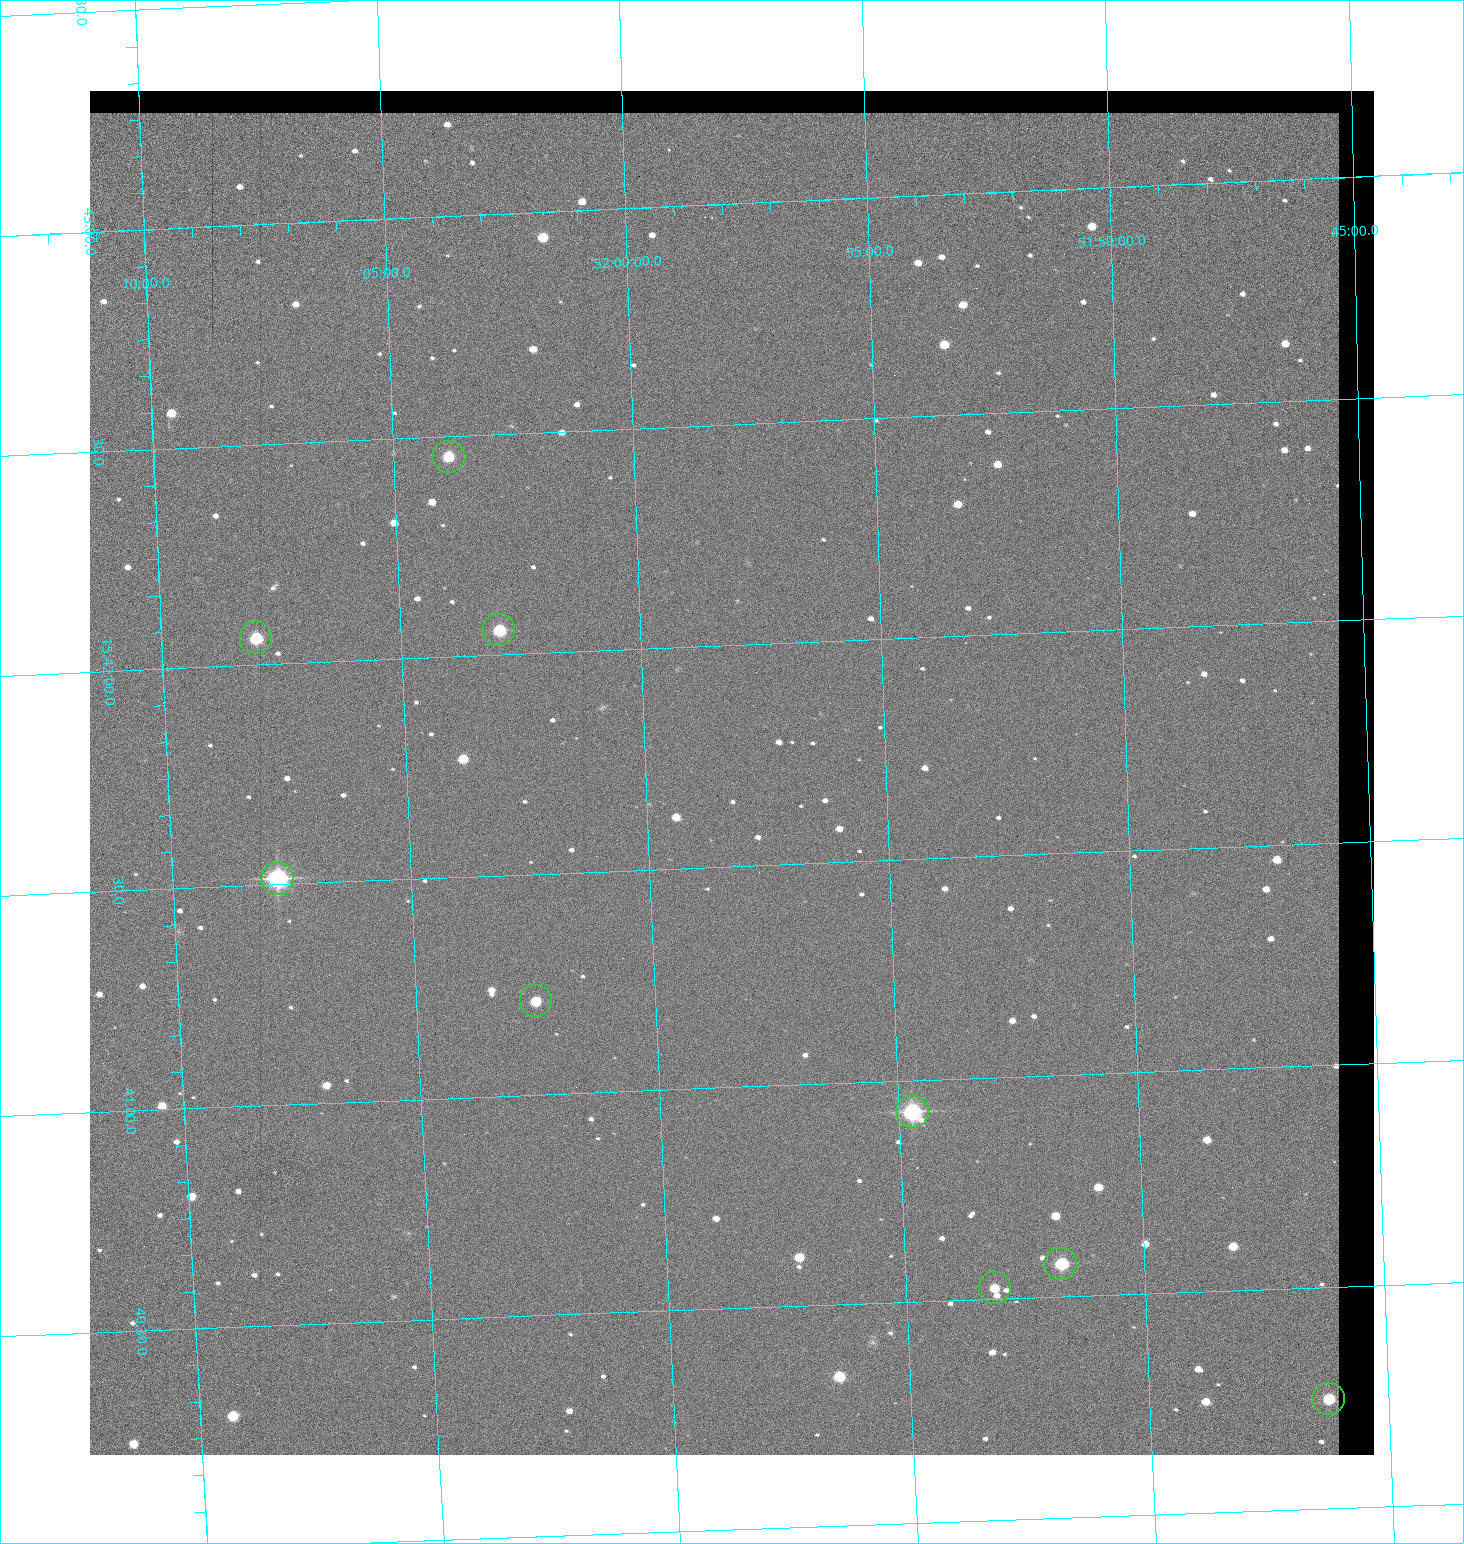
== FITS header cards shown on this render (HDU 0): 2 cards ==
NAXIS1  =                 1284 / length of data axis 1
NAXIS2  =                 1364 / length of data axis 2

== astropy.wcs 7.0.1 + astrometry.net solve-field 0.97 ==
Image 1284 x 1364 px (HDU 0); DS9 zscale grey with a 90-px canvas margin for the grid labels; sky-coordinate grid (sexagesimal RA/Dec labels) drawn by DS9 from the SOLVED WCS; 9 Tycho-2 reference stars matched to detected sources circled (green)
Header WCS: RA---TAN/DEC--TAN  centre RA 15:41:43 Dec +51:58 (235.43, +51.97 deg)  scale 1.26 arcsec/px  FOV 26.9' x 28.5'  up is +92 deg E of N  parity flipped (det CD > 0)
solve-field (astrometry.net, Tycho-2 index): VERIFIED the header's WCS against the Tycho-2 star catalogue (9 matches, 0 conflicts) and refined it, rather than solving blind
Solved WCS: RA---TAN-SIP/DEC--TAN-SIP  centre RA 15:41:43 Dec +51:58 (235.43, +51.97 deg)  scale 1.25 arcsec/px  FOV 26.8' x 28.5'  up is +92 deg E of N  parity flipped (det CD > 0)
The solver's refit moves the header's centre by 0.48 arcsec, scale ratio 0.9965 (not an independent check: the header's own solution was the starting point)
Tycho-2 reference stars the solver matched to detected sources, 9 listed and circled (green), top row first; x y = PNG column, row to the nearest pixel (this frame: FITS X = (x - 90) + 1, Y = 1364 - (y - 91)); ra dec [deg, ICRS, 3 dp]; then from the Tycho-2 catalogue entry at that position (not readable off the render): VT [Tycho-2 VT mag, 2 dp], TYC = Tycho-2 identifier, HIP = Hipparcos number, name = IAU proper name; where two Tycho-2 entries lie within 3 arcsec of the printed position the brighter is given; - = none
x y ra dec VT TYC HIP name
449 457 235.614 +52.064 11.61 3489-1132-1 - -
499 630 235.514 +52.049 11.19 3489-1407-1 - -
256 638 235.515 +52.133 11.12 3489-1380-1 - -
278 879 235.378 +52.130 9.31 3489-1322-1 76850 -
536 1001 235.303 +52.042 11.52 3489-958-1 - -
913 1112 235.232 +51.912 9.59 3489-824-1 - -
1061 1264 235.143 +51.862 10.97 3489-1016-1 - -
995 1288 235.131 +51.886 12.29 3489-908-1 - -
1329 1399 235.062 +51.771 11.53 3489-1453-1 - -